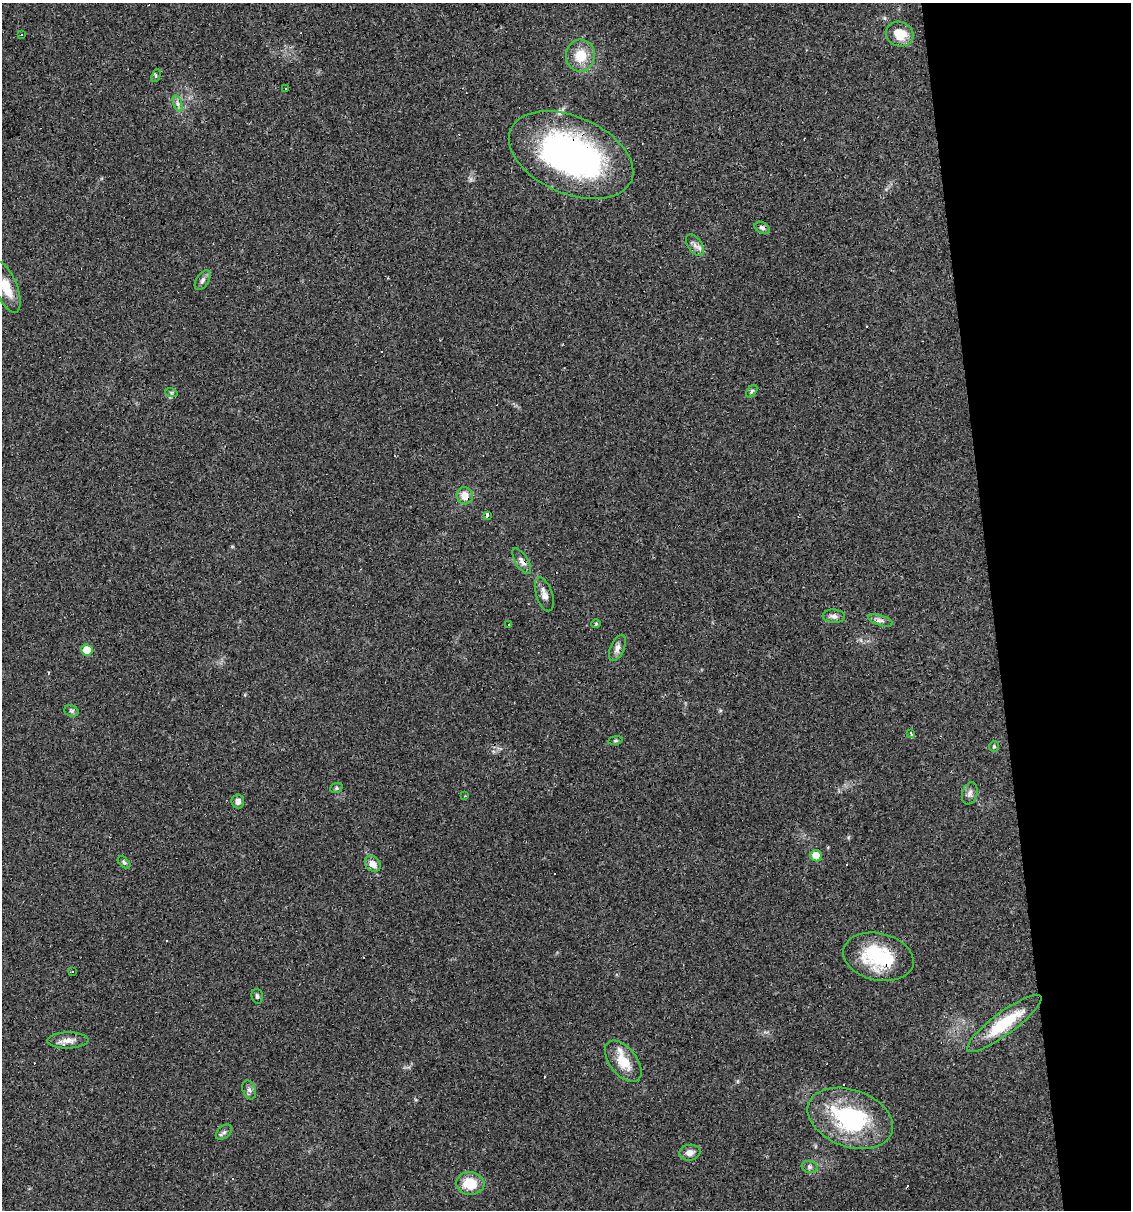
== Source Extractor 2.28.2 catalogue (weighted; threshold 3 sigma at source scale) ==
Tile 12 of 4 x 4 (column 4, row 3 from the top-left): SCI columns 3454-4582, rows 1209-2416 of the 4603 x 4832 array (HDU 1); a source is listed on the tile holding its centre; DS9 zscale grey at full resolution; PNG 1133 x 1212 px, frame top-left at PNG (2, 3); each listed source drawn as its Kron ellipse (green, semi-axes under 4 px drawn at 4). Shown black and unused: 12% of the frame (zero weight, under 2 of 3 exposures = <1% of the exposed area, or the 3 px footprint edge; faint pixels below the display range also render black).
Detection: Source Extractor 2.28.2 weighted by HDU 2 'WHT'; one run over the whole footprint, this tile lists its part. Background 0.0829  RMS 0.0064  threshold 0.0286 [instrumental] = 3 sigma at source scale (4.5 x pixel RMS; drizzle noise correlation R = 1.50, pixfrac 1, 0.0396/0.0396 arcsec/px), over >= 5 px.
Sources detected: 60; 13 cosmic-ray / hot-pixel residue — neither listed nor drawn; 1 inside a brighter listed object's ellipse — not listed separately; the other 46 listed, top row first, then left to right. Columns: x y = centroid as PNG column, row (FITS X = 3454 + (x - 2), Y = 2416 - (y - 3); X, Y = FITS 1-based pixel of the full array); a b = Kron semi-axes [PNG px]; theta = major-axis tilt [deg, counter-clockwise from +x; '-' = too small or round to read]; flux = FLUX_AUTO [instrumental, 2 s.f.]
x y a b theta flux
900 34 14 12 -21 13
22 35 3 2 - 0.84
580 56 16 14 82 13
156 76 7 4 66 1.1
286 88 3 2 - 0.83
177 104 9 4 -71 1.8
571 155 66 38 -23 180
762 228 8 5 -28 1.8
695 245 12 7 -56 3.2
202 280 11 6 58 2.2
6 287 27 11 -68 12
752 391 7 4 51 1.1
171 392 6 4 -18 0.99
465 496 8 8 - 7.1
487 515 4 3 - 5.5
522 561 15 6 -58 3.4
544 594 17 8 -72 4.6
834 616 11 6 -3 2.6
880 620 13 5 -18 2.5
596 624 4 4 - 0.71
509 625 3 3 - 16
617 648 14 7 67 3.4
87 650 5 5 - 12
71 711 7 5 -21 1.5
911 733 4 3 - 1.5
615 740 7 3 9 0.87
994 746 5 4 - 0.87
336 788 6 5 - 1
970 793 11 7 73 2.7
465 796 4 3 - 0.74
238 801 7 6 - 3.1
816 856 6 5 - 9
124 862 7 4 -43 1.2
373 864 9 7 -47 5.3
878 957 36 23 -13 44
72 971 3 3 - 1.4
257 996 7 5 -73 1.5
1004 1023 45 11 36 29
68 1040 21 8 1 5
623 1061 24 13 -52 14
249 1090 10 6 -70 2.3
850 1118 44 28 -20 75
224 1132 9 6 41 1.8
690 1153 10 8 8 4
810 1167 8 6 -16 1.7
470 1183 14 11 -5 16
Overlapping masked pixels (flux is a lower limit): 4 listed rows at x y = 571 155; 465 496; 522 561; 878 957
Isophote crosses this tile's border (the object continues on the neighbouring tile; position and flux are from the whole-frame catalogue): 1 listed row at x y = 6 287